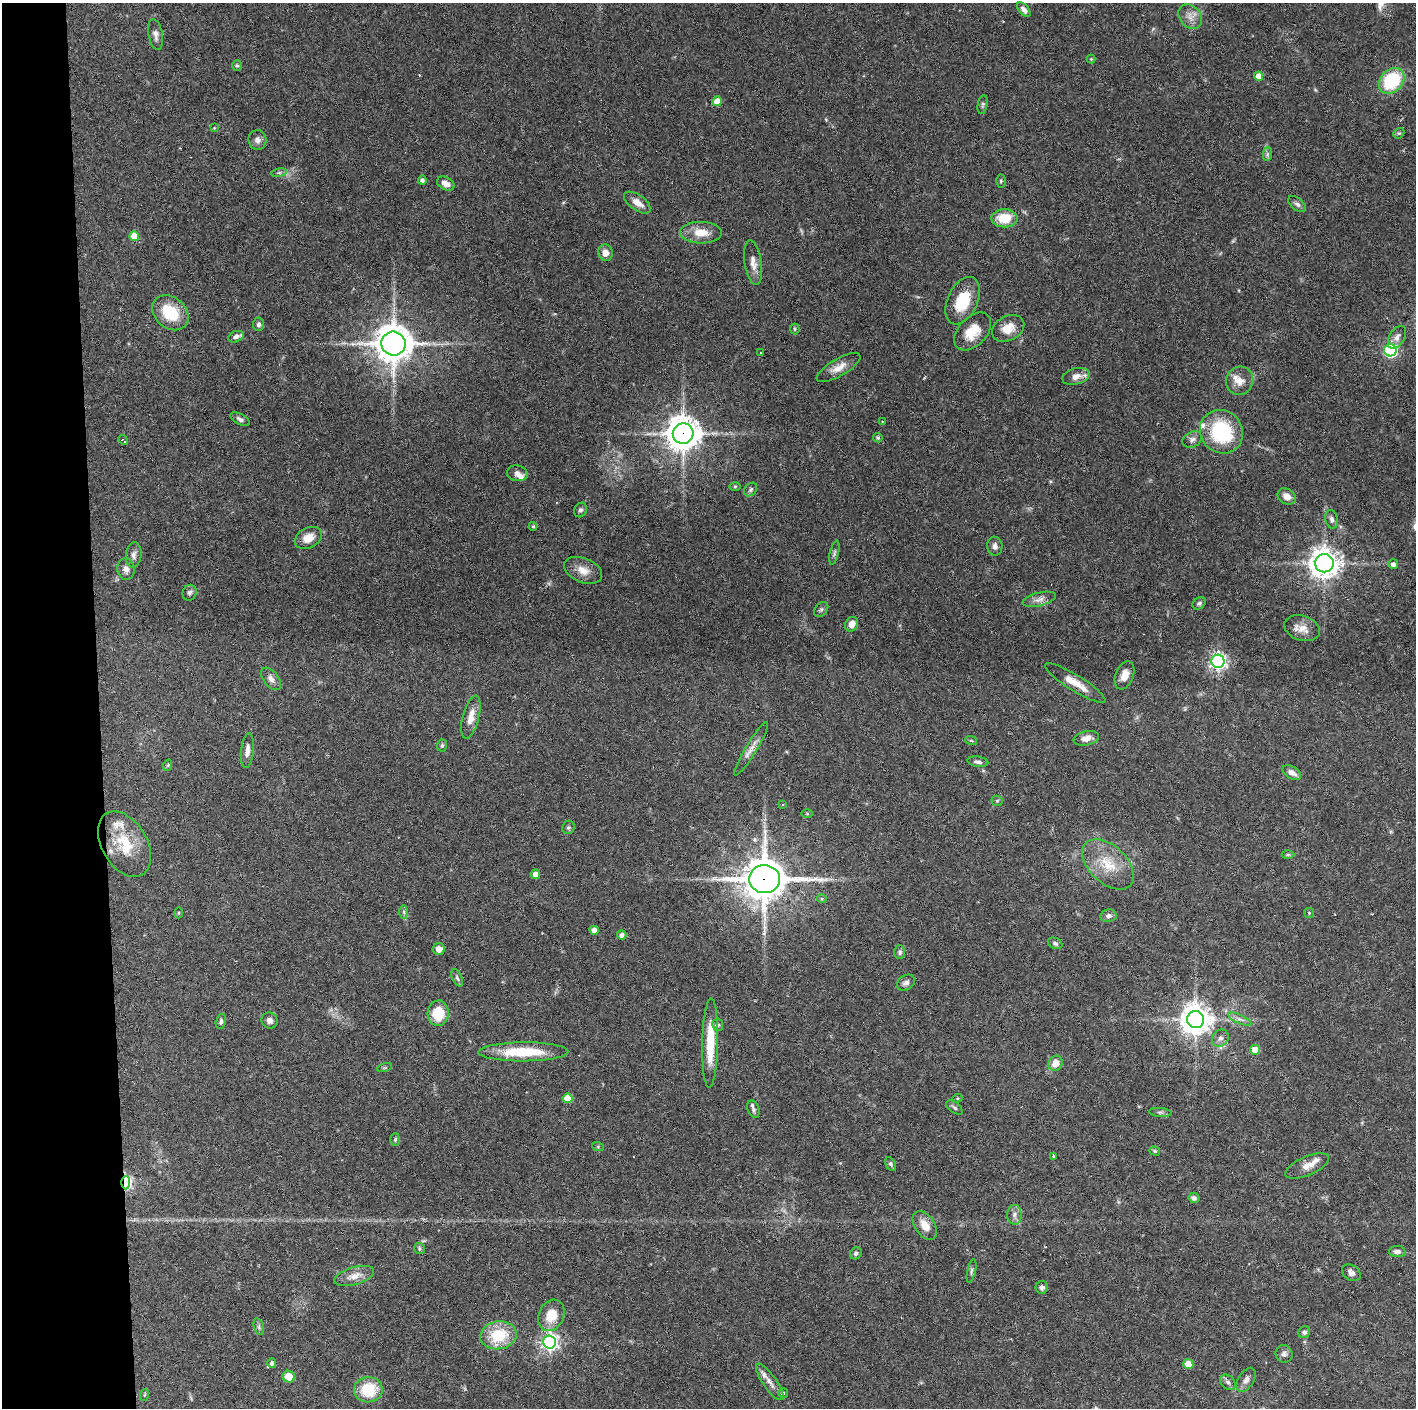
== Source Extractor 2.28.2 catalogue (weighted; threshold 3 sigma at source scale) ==
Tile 4 of 3 x 3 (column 1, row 2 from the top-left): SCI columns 1-1414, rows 1406-2811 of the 4242 x 4218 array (HDU 1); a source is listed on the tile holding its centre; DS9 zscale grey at full resolution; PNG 1418 x 1410 px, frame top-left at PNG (2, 3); each listed source drawn as its Kron ellipse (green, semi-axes under 4 px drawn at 4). Shown black and unused: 7% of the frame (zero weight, under 3 of 6 exposures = <1% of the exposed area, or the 3 px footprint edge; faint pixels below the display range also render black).
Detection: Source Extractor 2.28.2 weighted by HDU 2 'WHT'; one run over the whole footprint, this tile lists its part. Background 0.0524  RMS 0.0025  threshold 0.0103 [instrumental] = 3 sigma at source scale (4.09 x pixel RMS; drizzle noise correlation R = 1.36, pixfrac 0.8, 0.05/0.05 arcsec/px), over >= 5 px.
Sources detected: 158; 9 inside a brighter listed object's ellipse — not listed separately; the other 149 listed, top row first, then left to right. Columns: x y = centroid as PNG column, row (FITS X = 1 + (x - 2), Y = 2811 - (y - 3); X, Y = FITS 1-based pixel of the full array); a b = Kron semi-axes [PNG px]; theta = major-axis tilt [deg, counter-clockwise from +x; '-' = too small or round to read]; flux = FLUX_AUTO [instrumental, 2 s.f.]
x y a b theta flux
1024 10 8 5 -49 0.99
1190 17 13 10 -50 1.9
155 34 15 7 -79 1.3
1091 59 4 4 - 0.23
237 66 5 5 - 0.4
1258 76 5 4 - 3.2
1392 81 14 11 46 15
717 101 5 4 - 4.4
983 105 9 5 80 0.49
214 128 4 3 - 0.19
1399 133 6 4 40 0.34
257 140 10 9 - 1.1
1267 154 7 4 89 0.51
279 173 8 4 9 0.46
422 180 4 4 - 0.6
1001 181 6 4 89 0.41
446 183 9 6 -29 1.8
637 203 15 7 -35 2
1297 204 10 6 -40 0.71
1004 218 13 9 0 6
701 233 21 11 -1 3.8
134 236 5 4 - 5.8
605 253 8 7 - 1.5
753 263 22 8 -81 2.1
963 301 25 15 65 8.3
170 313 20 15 -41 8.8
259 324 7 5 87 0.6
1008 328 17 12 28 3.3
795 329 5 5 - 0.32
973 331 22 14 47 5.2
236 337 8 5 22 0.92
1397 337 12 7 59 1.1
393 344 12 12 - 490
1390 350 6 6 - 43
760 353 2 2 - 0.15
839 368 25 8 30 2.5
1076 376 14 8 15 2
1240 381 14 13 - 2.5
240 419 11 5 -29 0.73
882 421 3 2 - 0.14
1221 432 22 21 - 17
683 434 10 10 - 420
878 438 5 4 - 0.35
123 440 5 3 - 2.2
1192 440 10 7 30 0.94
517 473 10 8 -9 1.2
735 486 6 4 1 0.28
751 489 7 5 47 0.57
1287 496 10 7 -34 1.8
580 510 7 6 - 0.66
1332 519 9 6 -76 0.86
533 526 4 4 - 0.26
308 538 14 10 29 2.7
995 546 9 7 -84 1.1
834 553 12 4 77 0.56
134 555 13 7 84 1.1
1324 563 9 9 - 310
1393 564 5 5 - 0.87
126 569 11 8 -82 1.2
583 570 20 12 -22 2.7
190 593 8 6 65 0.67
1039 599 17 6 14 1.3
1199 603 7 5 39 0.51
821 609 8 6 50 0.59
852 624 7 6 - 2
1302 628 18 12 -19 2.4
1218 661 6 6 - 87
1125 675 15 9 68 2.2
271 679 13 7 -52 1.3
1075 683 35 8 -32 3.8
471 717 22 8 75 2.8
1086 738 13 7 12 1.8
971 740 6 3 -20 0.26
442 745 6 5 - 0.41
751 749 31 5 59 1.9
247 751 17 6 84 1.5
978 762 10 5 -8 0.85
168 765 6 3 72 0.25
1292 773 10 6 -32 1.5
997 801 5 5 - 0.32
783 804 3 3 - 0.21
807 814 6 4 -1 0.22
568 827 7 6 - 0.52
124 844 35 22 -60 8.8
1288 855 6 4 0 0.36
1108 864 31 18 -44 7.4
535 874 5 4 - 1.6
764 879 15 14 - 730
822 899 5 3 - 0.26
404 912 7 4 -89 0.51
178 913 5 3 - 0.23
1309 913 5 5 - 0.29
1108 916 8 6 9 0.91
594 930 4 4 - 1.8
622 935 5 4 - 0.96
1055 943 7 5 -26 0.55
439 949 6 6 - 1.5
900 952 7 5 -90 0.56
457 978 9 5 -65 0.6
906 983 10 7 33 0.88
438 1013 13 10 87 6.3
1196 1019 8 8 - 370
1240 1019 12 4 -24 0.96
270 1020 8 8 - 1.1
221 1021 8 5 76 0.55
718 1025 6 5 - 0.59
1220 1038 9 7 50 0.99
710 1043 45 8 89 8.3
1255 1050 5 5 - 3.6
523 1052 45 9 0 10
1055 1063 8 7 - 2.5
384 1068 8 3 18 0.3
567 1098 5 5 - 6
957 1098 5 4 - 0.29
954 1108 9 5 -39 0.51
753 1109 9 5 -69 0.62
1160 1112 11 4 -5 0.56
395 1139 6 5 - 0.43
598 1147 6 4 -19 0.28
1155 1151 5 4 - 0.4
1053 1156 3 3 - 0.58
891 1164 7 4 -61 0.45
1307 1166 23 9 23 2.4
126 1183 6 4 89 43
1194 1198 6 5 - 0.68
1014 1215 10 7 -87 1
925 1225 16 10 -56 3
419 1249 5 5 - 0.4
1397 1252 8 5 -2 0.98
856 1253 6 5 - 0.55
972 1271 12 4 78 0.53
1351 1273 10 7 -34 1
354 1276 20 8 16 2.5
1042 1287 6 6 - 0.81
551 1315 16 12 65 4.6
259 1327 8 5 -72 0.5
1304 1332 6 5 - 0.64
498 1335 18 14 10 9.4
550 1342 6 6 - 91
1284 1354 9 8 - 0.87
272 1363 5 4 - 0.73
1188 1364 5 5 - 5.4
289 1377 6 5 - 3.6
1246 1380 13 7 59 1.3
770 1382 22 6 -55 1.6
1228 1382 9 6 -44 0.76
368 1390 14 12 7 8.4
783 1393 5 4 - 0.37
144 1395 6 4 70 0.26
Overlapping masked pixels (flux is a lower limit): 3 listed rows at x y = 683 434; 764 879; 126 1183